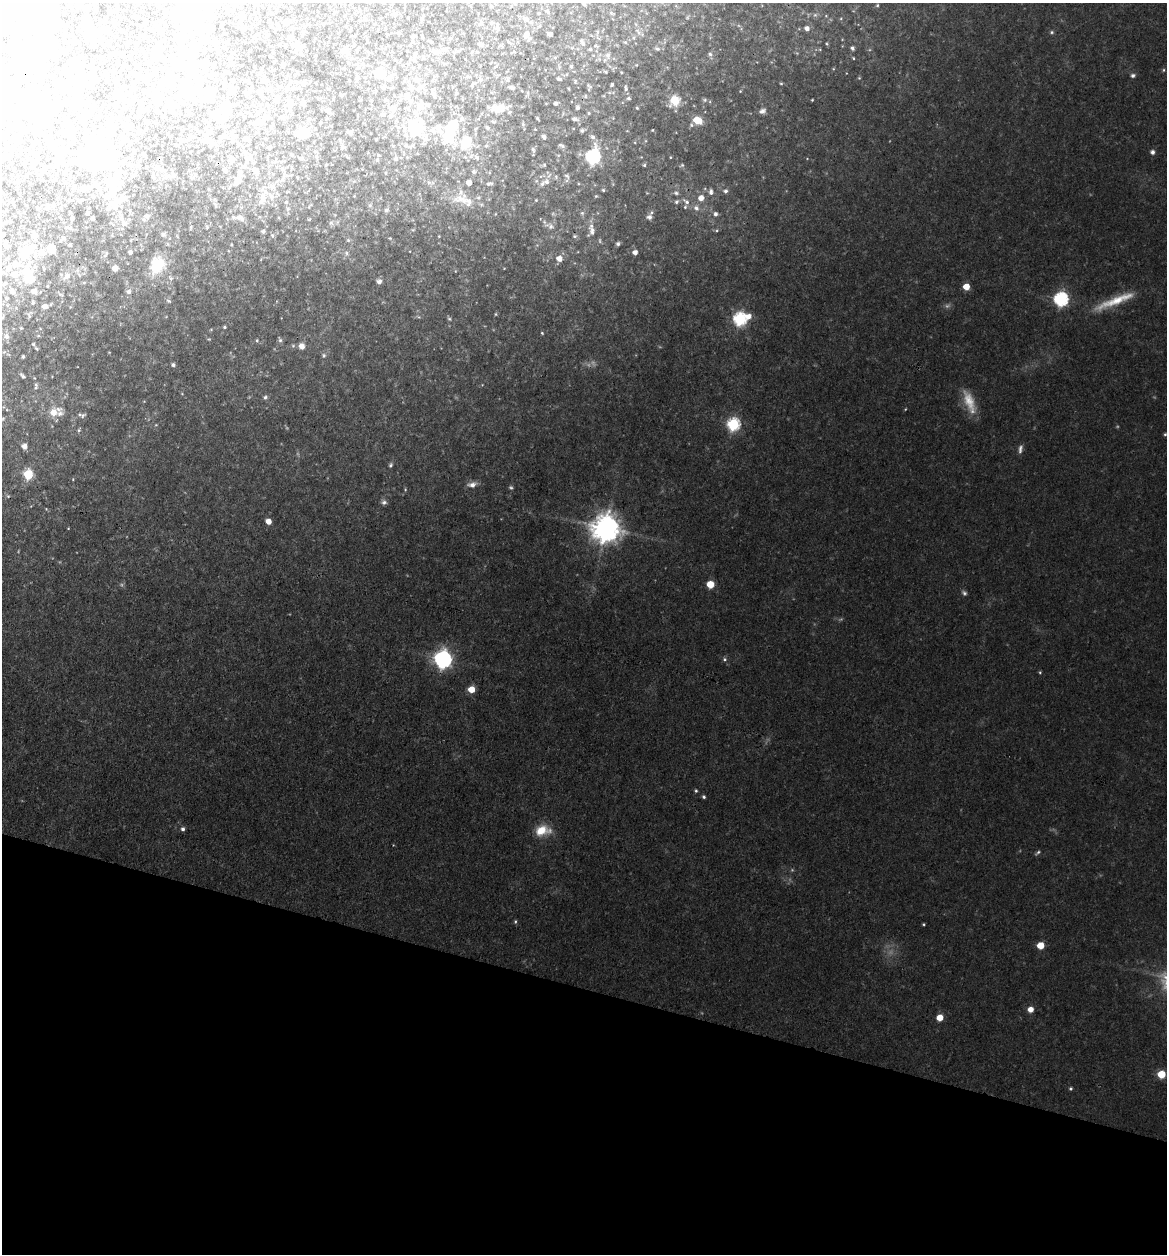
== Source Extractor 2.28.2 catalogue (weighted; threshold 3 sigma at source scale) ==
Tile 15 of 4 x 4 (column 3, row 4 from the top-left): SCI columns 2573-3737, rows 2-1253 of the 5024 x 5008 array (HDU 1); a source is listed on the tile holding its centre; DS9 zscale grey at full resolution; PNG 1169 x 1256 px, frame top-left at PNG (2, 3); no overlay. Shown black and unused: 21% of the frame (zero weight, under 3 of 4 exposures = <1% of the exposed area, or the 3 px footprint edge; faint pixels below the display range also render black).
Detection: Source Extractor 2.28.2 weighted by HDU 2 'WHT'; one run over the whole footprint, this tile lists its part. Background 0.0942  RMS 0.0091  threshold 0.0409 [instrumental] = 3 sigma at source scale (4.5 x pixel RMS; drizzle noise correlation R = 1.50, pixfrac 1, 0.05/0.05 arcsec/px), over >= 5 px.
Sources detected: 282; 2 too faint to see at this stretch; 44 inside a brighter object's white glare — not listed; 11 inside a brighter listed object's ellipse — not listed separately; the other 225 listed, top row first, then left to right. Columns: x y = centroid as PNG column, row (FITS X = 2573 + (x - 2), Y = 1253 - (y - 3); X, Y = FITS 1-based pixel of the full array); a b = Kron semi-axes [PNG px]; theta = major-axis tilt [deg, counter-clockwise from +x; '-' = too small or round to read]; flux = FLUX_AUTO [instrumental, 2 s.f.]
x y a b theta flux
236 3 7 5 -62 1.8
584 4 5 5 - 1.6
31 6 27 22 -50 200
77 6 5 4 - 1.8
539 13 3 2 - 0.69
187 15 7 7 - 260
526 19 7 6 - 2.4
287 22 10 4 11 1.5
146 23 3 2 - 1.1
491 23 5 3 - 0.84
497 28 6 5 - 1.7
807 28 5 5 - 3
90 32 10 8 0 8.5
1052 32 6 4 90 1.1
550 34 4 4 - 2.5
526 35 7 6 - 5.2
203 38 6 5 - 1.8
481 44 6 5 - 1.7
583 44 6 5 - 1.9
296 45 5 5 - 10
852 48 5 4 - 1.8
446 49 7 5 11 1.8
657 49 6 4 -2 1.2
345 51 8 7 - 4.4
436 52 10 7 -23 4.1
710 54 5 5 - 1.6
608 55 7 4 -72 1.7
157 58 8 4 -8 1.5
853 58 4 3 - 0.62
77 64 14 7 7 5
200 64 17 7 -16 6
571 66 5 4 - 1.2
1163 70 5 3 - 0.85
168 72 5 4 - 1.3
606 72 4 3 - 0.74
379 73 10 9 - 16
1133 75 6 5 - 1.9
357 78 5 4 - 1.3
389 78 11 6 61 3.9
559 79 5 3 - 1
17 80 7 5 74 2.6
262 80 5 5 - 1.3
416 80 8 6 -13 3.6
147 81 9 6 68 3.4
304 83 6 4 43 1.3
781 83 4 3 - 0.66
56 84 4 3 - 0.71
189 84 16 6 -71 7.1
612 84 3 3 - 1.1
224 86 5 5 - 1.4
422 86 7 6 - 2.9
411 87 10 7 83 3.5
512 88 6 5 - 1.7
251 89 5 5 - 1.4
626 89 6 4 -79 1.5
233 90 6 5 - 4.3
260 91 6 5 - 1.8
407 95 8 6 80 4.2
628 98 5 4 - 1.1
675 100 12 11 - 12
812 100 3 3 - 0.61
276 101 7 7 - 2.5
290 102 7 6 - 7
158 104 6 6 - 3.7
556 104 3 3 - 2.1
394 108 9 7 76 3.9
421 108 15 7 1 6.7
577 108 5 4 - 1.3
40 109 19 10 51 13
498 109 16 9 6 15
262 110 7 5 87 2.7
328 110 5 4 - 5.2
762 111 8 6 32 2.7
90 112 8 6 -52 2.6
217 113 20 11 29 13
589 113 3 3 - 0.82
140 114 6 4 88 1.3
264 118 7 7 - 3.7
537 118 4 3 - 0.85
108 119 6 5 - 2
574 119 6 5 - 2
697 120 10 7 -21 11
438 127 8 7 - 3.2
416 128 17 16 - 33
451 128 17 11 59 29
487 128 6 4 -22 1.4
582 130 5 4 - 1.3
652 130 4 3 - 0.57
73 132 7 6 - 2.6
304 133 10 10 - 17
350 133 7 4 -25 1.6
223 137 6 6 - 2.3
544 137 6 4 -63 2.2
593 137 7 5 -17 2.1
208 140 13 7 -76 4.6
376 140 3 2 - 0.62
466 143 15 11 64 21
33 146 5 3 - 0.84
486 146 5 4 - 1.1
562 146 9 4 -34 1.8
269 148 4 4 - 2.1
533 149 7 5 -63 1.7
58 152 7 4 -1 1.6
1152 152 5 4 - 2.6
593 157 7 6 - 160
250 158 9 6 28 3.3
301 158 7 4 -18 1.4
231 159 5 5 - 4.9
396 159 5 4 - 1.1
72 163 7 5 12 2.5
24 165 3 2 - 0.96
644 165 4 4 - 1.1
32 166 6 4 74 1.5
157 168 6 5 - 3.6
255 170 8 7 - 3.1
225 171 6 4 -43 2.4
474 172 5 5 - 1.4
174 175 7 3 90 1.3
567 176 8 4 -36 1.6
166 177 7 6 - 2.2
238 180 9 7 69 6.2
547 182 8 6 16 3.3
469 183 4 4 - 6.4
489 184 8 4 10 1.5
90 187 6 4 19 1.6
272 187 7 6 - 2.6
83 188 6 5 - 1.6
119 188 5 5 - 1.7
603 190 4 4 - 1.2
725 191 6 5 - 1.9
711 192 8 6 -90 2.7
676 193 5 5 - 1.6
596 196 4 4 - 0.83
263 197 12 8 -78 6.1
701 198 6 6 - 5.8
461 199 15 7 -23 7.4
286 202 4 4 - 0.85
676 202 5 5 - 1.7
687 202 9 6 -29 3
115 204 13 12 - 9.6
696 208 7 6 - 2.8
386 210 6 5 - 1.5
88 213 4 3 - 1.3
715 214 5 5 - 2.2
147 216 5 5 - 2
233 217 5 4 - 1.2
649 217 6 6 - 3
92 218 4 3 - 1
121 218 6 5 - 2
72 219 3 3 - 1.7
242 219 7 5 -50 2.4
551 226 7 6 - 2.5
263 231 4 3 - 1.5
592 231 11 6 -88 4.1
2 234 4 4 - 3.1
163 235 5 5 - 1.3
574 236 5 4 - 1.1
618 244 4 4 - 1.8
69 245 3 3 - 0.85
6 246 5 4 - 2.5
52 249 7 6 - 7
27 251 12 9 49 18
130 252 4 3 - 2.1
635 252 5 4 - 3.7
44 253 9 6 27 3.5
347 253 6 4 -70 1.2
559 258 6 5 - 5.9
157 265 20 16 54 19
8 268 7 5 74 3
115 268 5 4 - 6.1
26 271 19 13 -56 16
67 276 9 7 53 3.9
171 278 5 4 - 1.3
379 281 7 6 - 2.4
4 284 5 2 - 0.95
966 287 5 5 - 12
11 291 5 4 - 2.2
34 291 5 5 - 3.7
129 292 6 5 - 2.5
1061 299 6 6 - 150
1116 300 56 9 21 23
33 303 4 3 - 0.87
45 306 5 4 - 3.5
748 316 7 6 - 5.9
740 319 6 6 - 110
224 327 4 3 - 0.99
542 333 4 3 - 0.69
6 336 6 6 - 2.4
280 340 5 5 - 1.5
33 344 4 4 - 0.86
302 346 7 6 - 4.3
324 355 5 5 - 1.2
23 356 3 2 - 1.1
173 365 5 4 - 1.6
23 376 5 3 - 1.4
36 388 5 3 - 1.1
265 397 5 4 - 1.4
54 412 12 8 36 11
83 415 7 4 58 1.3
733 424 6 6 - 98
1165 434 4 4 - 0.99
24 446 6 5 - 3.5
1020 449 11 5 80 2.7
390 465 5 4 - 1.2
28 474 5 5 - 44
472 485 11 7 0 4.4
384 502 7 6 - 2.1
268 521 5 5 - 5.7
606 529 8 8 - 1100
710 584 5 5 - 18
964 593 6 5 - 1.7
443 659 8 7 - 290
724 659 5 3 - 1.1
471 689 5 5 - 12
696 791 4 4 - 0.99
704 797 5 4 - 1.2
183 829 5 4 - 1.8
542 830 19 11 9 14
1038 852 6 4 45 1.3
924 924 4 3 - 0.81
1040 945 5 5 - 14
1030 1009 5 5 - 6.1
940 1018 5 5 - 11
1161 1074 5 5 - 21
1071 1089 5 4 - 1.1
Isophote crosses this tile's border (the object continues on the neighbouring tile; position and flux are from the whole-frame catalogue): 4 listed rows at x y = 236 3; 584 4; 31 6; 2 234
Unlisted compact peaks at least as high as the median listed source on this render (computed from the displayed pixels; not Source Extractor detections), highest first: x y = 682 165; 169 301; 257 340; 79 430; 449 319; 947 306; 717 231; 68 528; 536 200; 859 78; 582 213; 496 314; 905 409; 405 490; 826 43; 390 238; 122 585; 740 91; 815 15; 73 479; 705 100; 272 235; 293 346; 670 157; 348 240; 439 236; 544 165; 211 329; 841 18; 621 72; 21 328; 156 425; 1118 426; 556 177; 18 551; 46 509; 370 205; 182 394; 846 73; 687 17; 588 365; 625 42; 208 339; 613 184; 841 619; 455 271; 34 378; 231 244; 419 317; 38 336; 807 158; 109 352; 578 183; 590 87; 585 96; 646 141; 870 50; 331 223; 613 118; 52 426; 842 39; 544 222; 575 81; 40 328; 70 307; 1154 397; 647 193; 482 385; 558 155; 144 401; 504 269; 249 397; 660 347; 611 13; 287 427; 797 53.